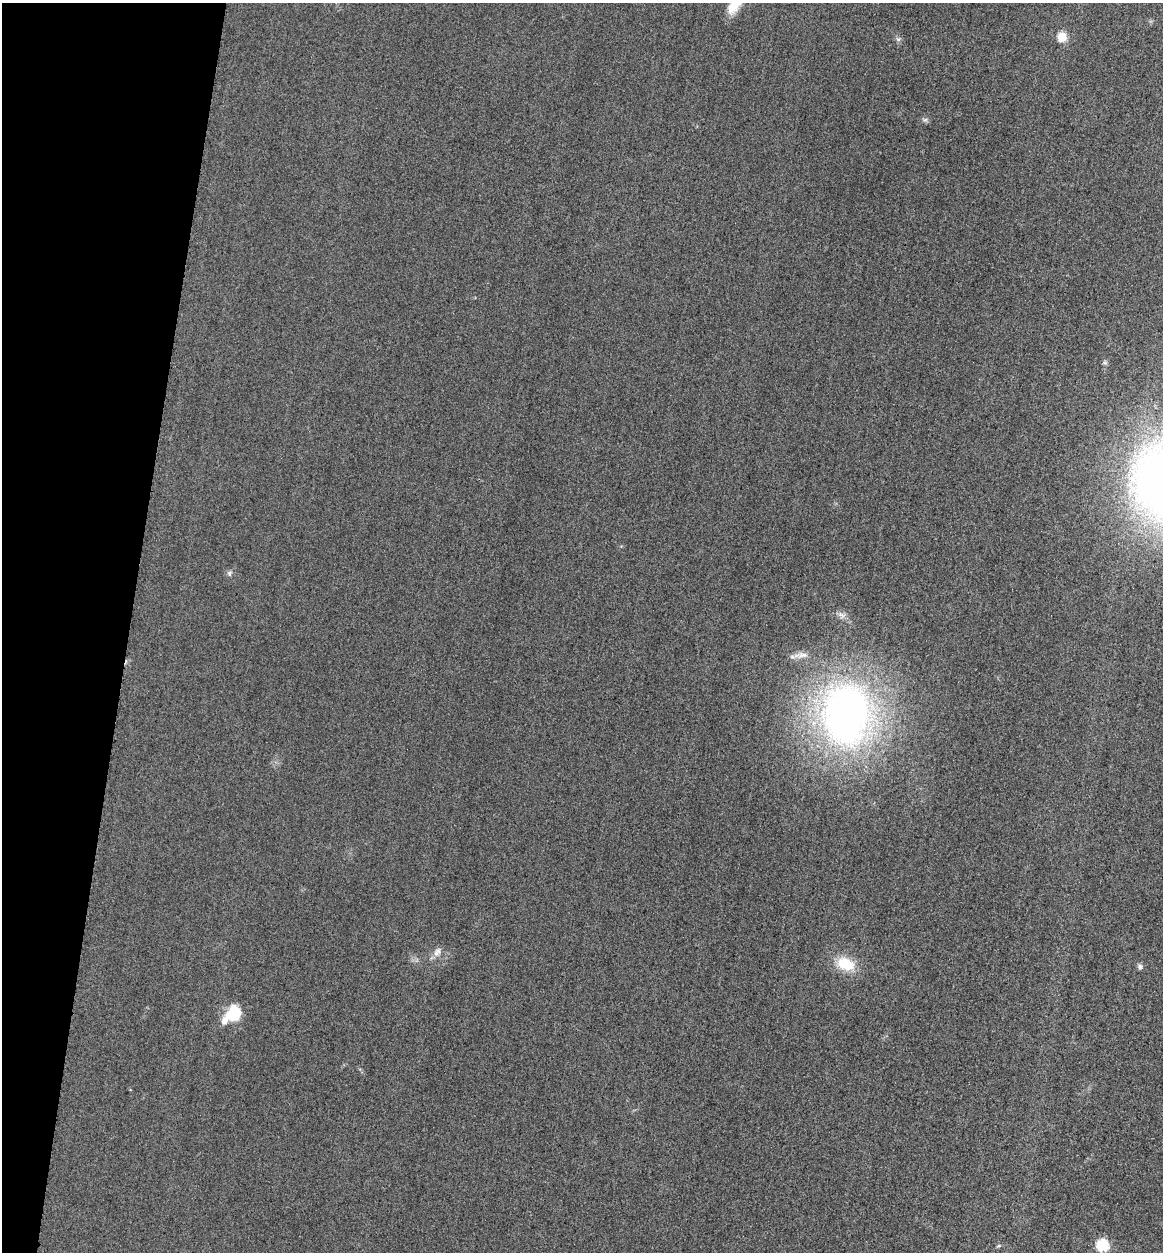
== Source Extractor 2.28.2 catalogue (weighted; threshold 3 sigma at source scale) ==
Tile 9 of 4 x 4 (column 1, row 3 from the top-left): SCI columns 267-1427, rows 1271-2520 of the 5058 x 5038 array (HDU 1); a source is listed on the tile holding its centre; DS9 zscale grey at full resolution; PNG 1165 x 1254 px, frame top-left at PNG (2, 3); no overlay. Shown black and unused: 11% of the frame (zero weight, under 3 of 4 exposures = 3% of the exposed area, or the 3 px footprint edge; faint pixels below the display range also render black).
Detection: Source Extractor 2.28.2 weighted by HDU 2 'WHT'; one run over the whole footprint, this tile lists its part. Background 0.0723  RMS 0.017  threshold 0.0777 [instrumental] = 3 sigma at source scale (4.5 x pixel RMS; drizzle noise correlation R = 1.50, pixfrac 1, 0.05/0.05 arcsec/px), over >= 5 px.
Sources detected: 14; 1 inside a brighter listed object's ellipse — not listed separately; the other 13 listed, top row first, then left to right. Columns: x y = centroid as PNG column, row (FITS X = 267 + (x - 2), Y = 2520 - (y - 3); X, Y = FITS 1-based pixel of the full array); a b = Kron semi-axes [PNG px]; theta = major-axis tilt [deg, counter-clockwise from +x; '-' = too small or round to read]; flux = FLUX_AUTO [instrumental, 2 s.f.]
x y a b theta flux
1062 37 5 5 - 98
898 39 7 4 -18 3.2
925 120 8 6 2 4.3
229 573 8 6 78 4.6
841 615 12 8 -34 9.1
801 655 25 7 4 15
846 715 63 50 -89 970
437 952 14 9 61 11
845 964 23 15 -20 50
1140 967 7 7 - 4.7
234 1014 16 14 55 65
1102 1245 6 6 - 180
998 1246 7 3 19 2.2